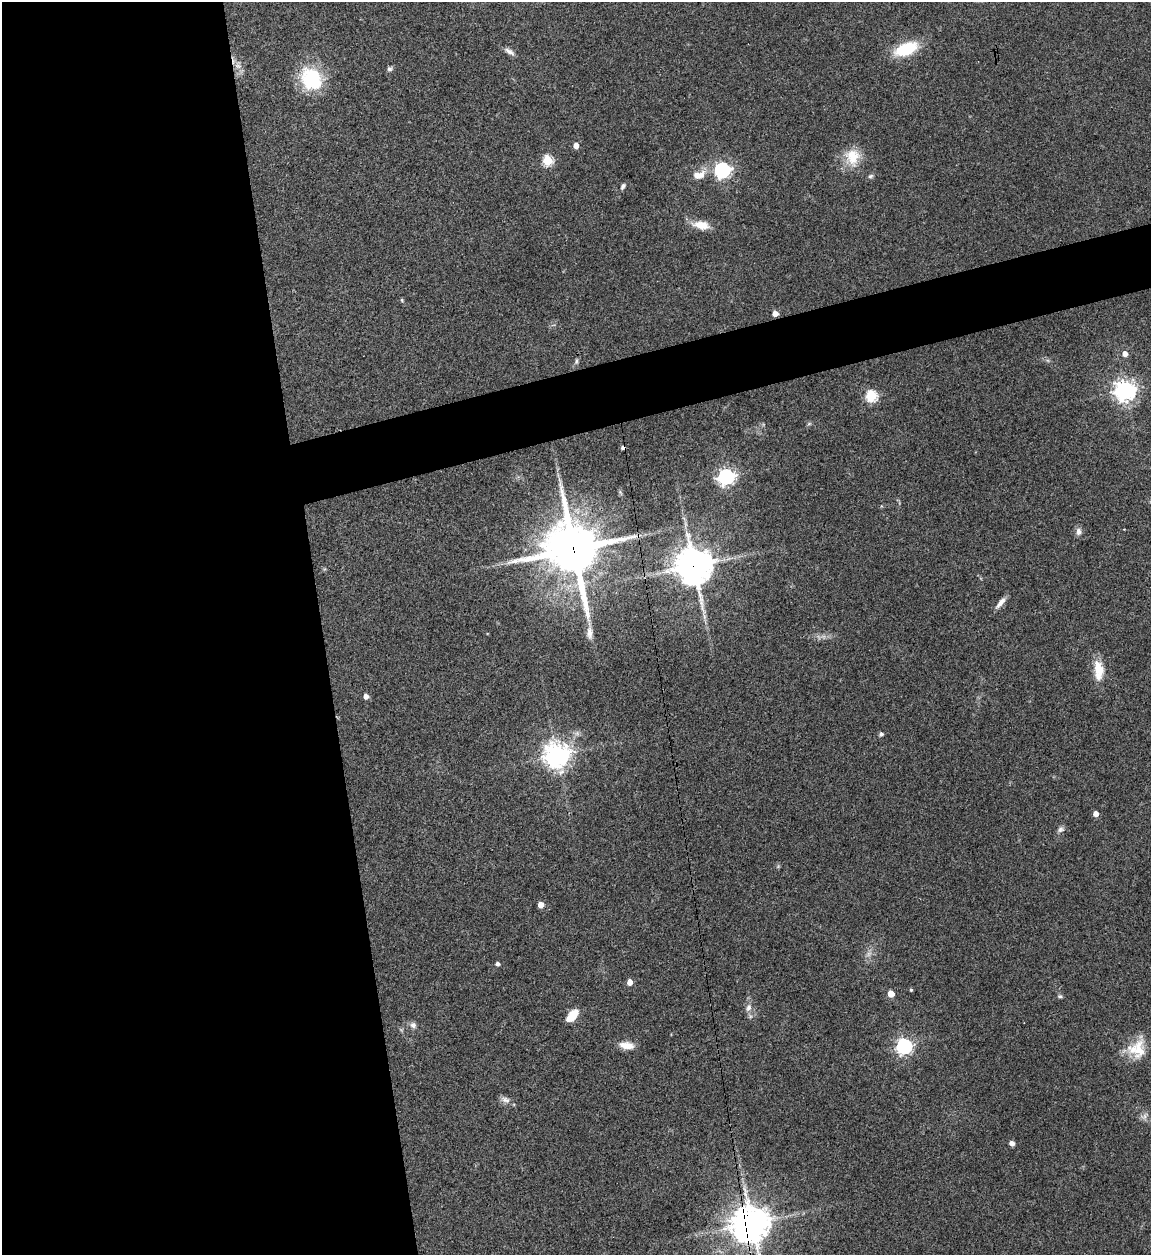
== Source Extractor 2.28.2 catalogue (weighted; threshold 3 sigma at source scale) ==
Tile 9 of 4 x 4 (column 1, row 3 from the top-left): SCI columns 256-1404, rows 1253-2505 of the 4992 x 5013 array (HDU 1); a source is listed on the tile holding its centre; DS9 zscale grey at full resolution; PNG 1153 x 1257 px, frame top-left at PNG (2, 2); no overlay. Shown black and unused: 32% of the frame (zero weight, under 3 of 4 exposures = <1% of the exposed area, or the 3 px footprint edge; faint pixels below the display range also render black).
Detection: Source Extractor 2.28.2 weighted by HDU 2 'WHT'; one run over the whole footprint, this tile lists its part. Background 0.0521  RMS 0.0049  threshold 0.022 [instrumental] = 3 sigma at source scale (4.5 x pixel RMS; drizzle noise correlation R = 1.50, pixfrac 1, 0.05/0.05 arcsec/px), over >= 5 px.
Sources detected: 56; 1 too faint to see at this stretch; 1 cosmic-ray / hot-pixel residue — not listed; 1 inside a brighter listed object's ellipse — not listed separately; the other 53 listed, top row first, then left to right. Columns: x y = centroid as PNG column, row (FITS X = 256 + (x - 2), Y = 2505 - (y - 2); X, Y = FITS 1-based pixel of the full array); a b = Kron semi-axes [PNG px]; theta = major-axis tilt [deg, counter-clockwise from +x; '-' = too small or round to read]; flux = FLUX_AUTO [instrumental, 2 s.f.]
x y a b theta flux
906 49 23 11 22 23
509 52 15 6 -32 2.3
238 66 11 7 -20 2.7
390 69 7 6 - 1.1
311 79 28 23 -57 29
576 146 5 4 - 3.9
852 157 23 20 -88 12
547 160 5 5 - 35
722 170 7 6 - 150
699 175 17 10 16 5.8
870 176 7 6 - 1.1
623 186 8 5 58 1.2
701 225 20 9 -9 7.5
402 300 5 3 - 0.54
775 314 4 4 - 4.1
1125 354 5 5 - 3.4
576 361 10 4 79 1.2
1125 391 7 7 - 350
871 396 5 5 - 51
809 424 6 4 19 0.66
726 477 7 6 - 180
620 492 6 4 -48 0.67
1124 529 2 2 - 0.32
1078 532 10 7 -90 2.2
574 549 19 17 -70 2600
694 565 12 11 - 1200
1000 603 18 6 50 3.2
704 616 8 4 -89 1.4
590 633 17 8 89 3.4
1098 668 24 13 -71 8.5
366 696 5 4 - 2.8
881 734 6 5 - 1.1
557 755 8 8 - 550
1096 814 4 4 - 3.9
1061 829 9 8 - 1.7
541 905 4 4 - 5.6
869 954 8 6 60 1.7
497 964 4 4 - 1.3
630 982 5 4 - 4.1
911 990 4 3 - 0.66
891 994 5 5 - 8
1060 996 6 5 - 0.87
748 1007 11 7 75 2.6
573 1015 14 7 48 9.6
413 1025 8 8 - 1.9
627 1045 18 8 -8 5.7
904 1046 6 6 - 150
1139 1049 28 19 -90 12
505 1100 14 8 -23 2.5
1144 1116 12 6 54 2
1012 1143 5 5 - 2.3
751 1223 11 9 -57 1100
745 1230 10 7 -30 310
Overlapping masked pixels (flux is a lower limit): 4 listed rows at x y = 574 549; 694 565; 751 1223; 745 1230
Isophote crosses this tile's border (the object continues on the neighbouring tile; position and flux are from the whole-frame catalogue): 1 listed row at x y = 751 1223